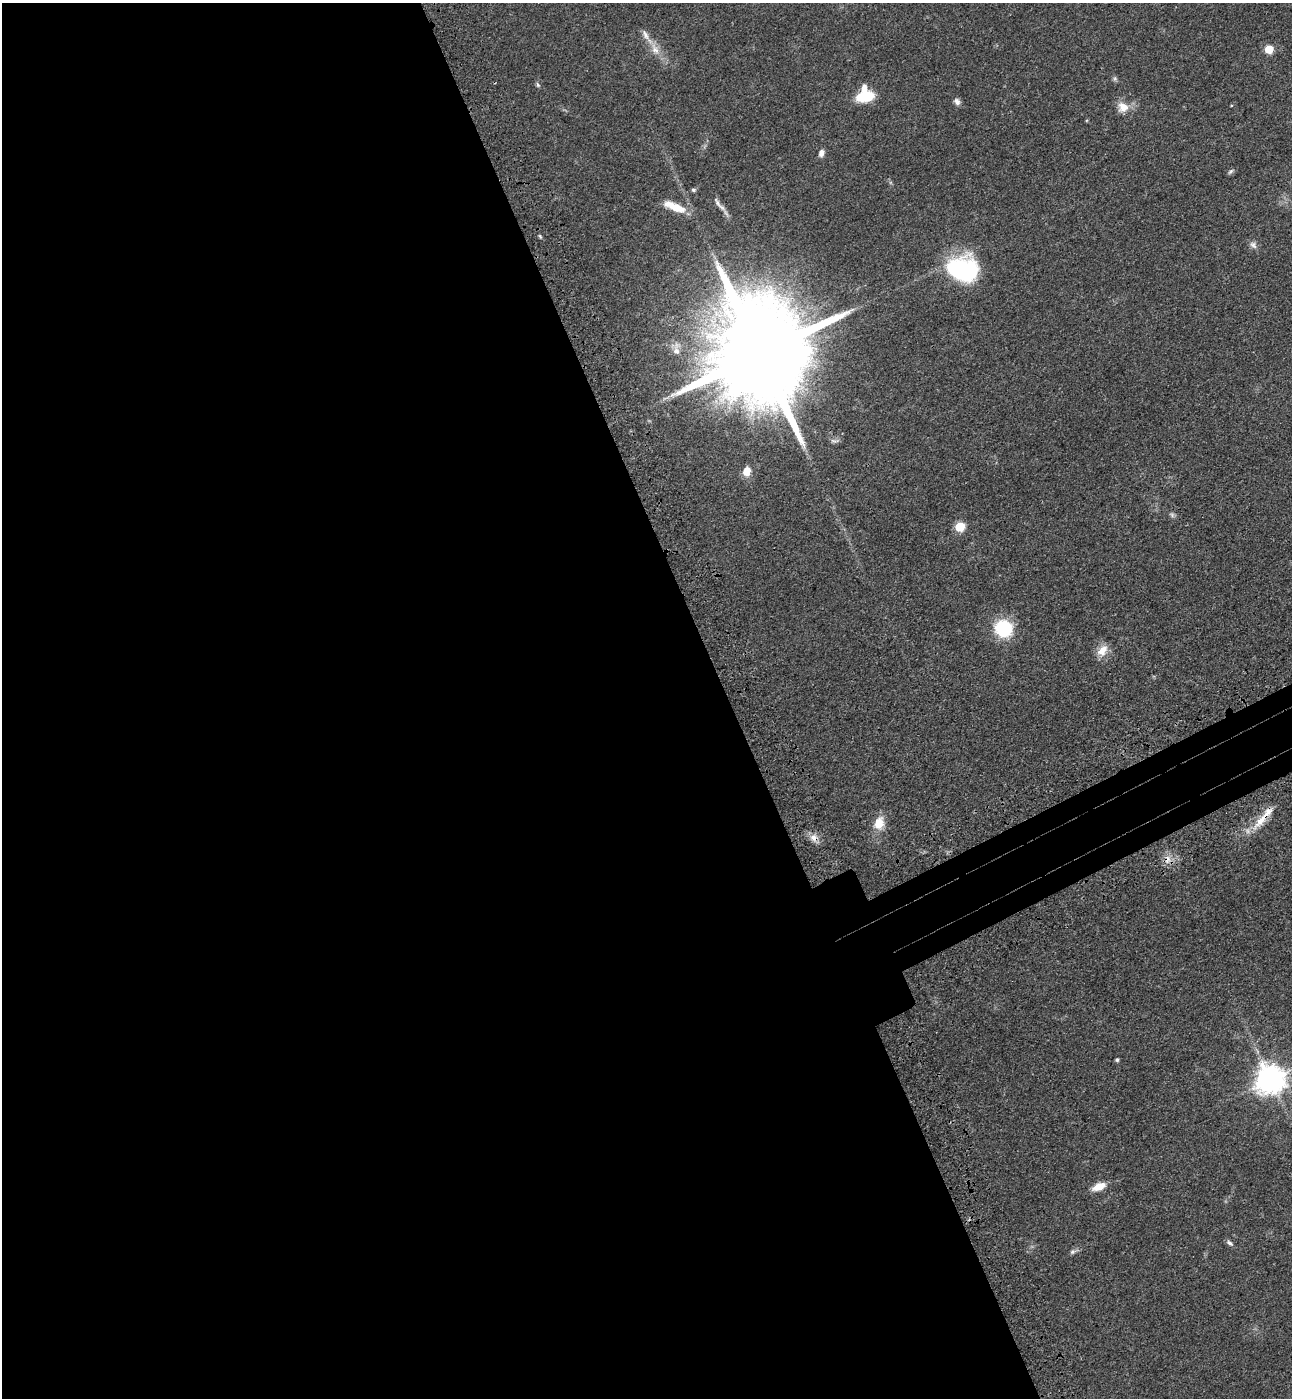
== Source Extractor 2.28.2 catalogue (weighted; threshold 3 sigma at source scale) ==
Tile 9 of 4 x 4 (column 1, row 3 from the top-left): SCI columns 232-1521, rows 1488-2883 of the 5756 x 5768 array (HDU 1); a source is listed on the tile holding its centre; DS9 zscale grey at full resolution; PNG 1294 x 1400 px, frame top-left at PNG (2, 3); no overlay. Shown black and unused: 59% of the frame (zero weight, under 3 of 4 exposures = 6% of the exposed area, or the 3 px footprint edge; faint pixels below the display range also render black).
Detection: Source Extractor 2.28.2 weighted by HDU 2 'WHT'; one run over the whole footprint, this tile lists its part. Background 0.0425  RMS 0.005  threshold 0.0225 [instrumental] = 3 sigma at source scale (4.5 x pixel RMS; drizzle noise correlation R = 1.50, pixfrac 1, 0.05/0.05 arcsec/px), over >= 5 px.
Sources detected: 35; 2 inside a brighter listed object's ellipse — not listed separately; the other 33 listed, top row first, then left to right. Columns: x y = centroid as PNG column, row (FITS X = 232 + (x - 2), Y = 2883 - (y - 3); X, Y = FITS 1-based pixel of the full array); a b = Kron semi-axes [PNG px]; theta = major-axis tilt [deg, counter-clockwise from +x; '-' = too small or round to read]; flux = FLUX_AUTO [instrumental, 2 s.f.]
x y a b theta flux
655 49 18 9 -63 5.6
1269 49 5 5 - 15
1115 78 7 6 - 0.95
538 85 7 4 -61 0.83
865 96 20 12 12 15
957 101 9 7 -43 1.9
1231 105 4 3 - 0.37
1123 107 12 12 - 6.5
821 153 8 6 74 2.6
1230 171 9 4 45 0.93
693 190 6 5 - 0.79
719 204 26 5 -50 3.1
675 207 25 8 -22 11
540 236 7 3 -53 0.64
1253 245 11 8 -39 2.1
963 269 30 22 -10 64
676 350 17 8 90 3.6
760 353 34 22 -68 19000
834 441 12 5 -3 1.5
747 471 11 8 77 5.2
1172 515 7 6 - 1.1
960 526 6 5 - 27
1004 628 15 14 - 30
1102 651 16 10 54 6
1262 819 38 8 50 9.9
879 823 17 12 75 7.5
814 838 12 9 -45 3.6
1167 859 13 9 87 3.9
1117 1060 4 4 - 1
1270 1079 9 9 - 710
1099 1187 15 8 22 6.6
1230 1243 10 5 -40 1.4
1073 1252 10 6 25 1.5
Overlapping masked pixels (flux is a lower limit): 4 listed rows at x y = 760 353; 1262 819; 814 838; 1167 859